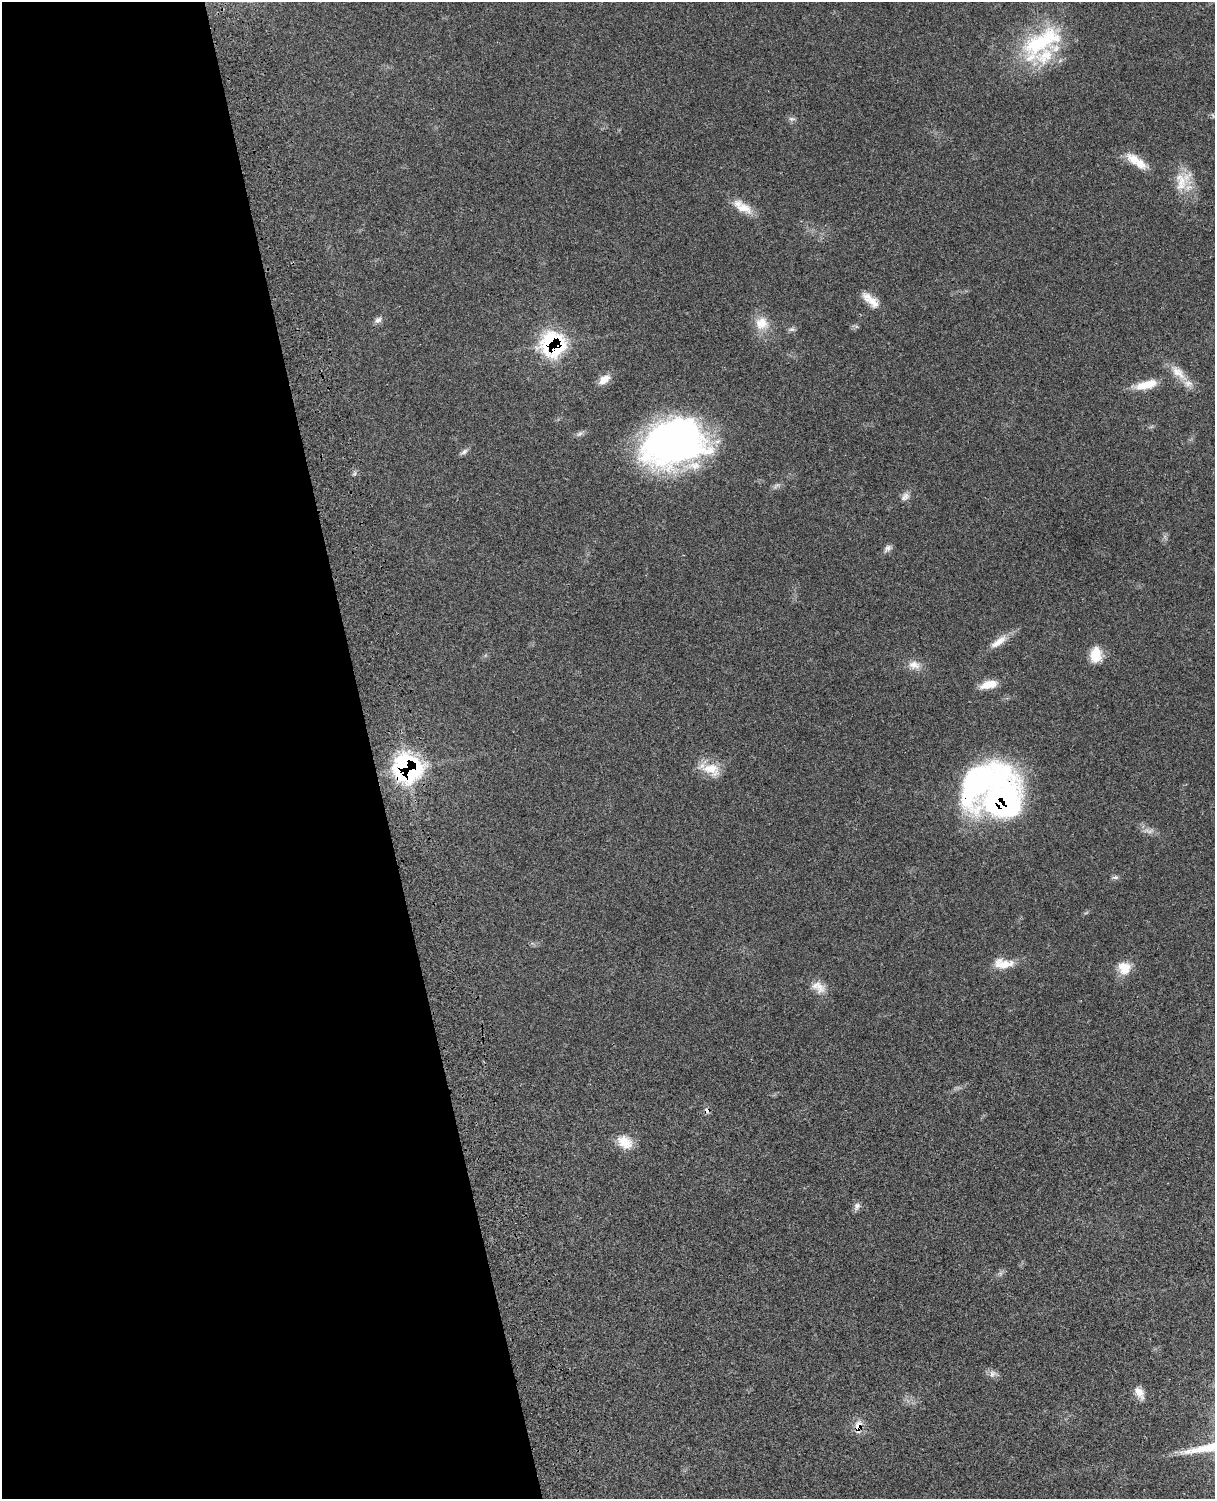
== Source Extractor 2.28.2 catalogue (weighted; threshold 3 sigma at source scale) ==
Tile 5 of 4 x 3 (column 1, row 2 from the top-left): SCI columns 118-1330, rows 1773-3269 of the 5088 x 4928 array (HDU 1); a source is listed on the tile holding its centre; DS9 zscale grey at full resolution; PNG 1217 x 1501 px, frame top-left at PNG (2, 2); no overlay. Shown black and unused: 31% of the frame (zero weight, under 3 of 4 exposures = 6% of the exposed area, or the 3 px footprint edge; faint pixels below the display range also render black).
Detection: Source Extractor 2.28.2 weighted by HDU 2 'WHT'; one run over the whole footprint, this tile lists its part. Background 0.0761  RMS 0.0058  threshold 0.026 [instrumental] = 3 sigma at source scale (4.5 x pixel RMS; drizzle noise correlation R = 1.50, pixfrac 1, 0.05/0.05 arcsec/px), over >= 5 px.
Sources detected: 38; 1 too faint to see at this stretch — not listed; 2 inside a brighter listed object's ellipse — not listed separately; the other 35 listed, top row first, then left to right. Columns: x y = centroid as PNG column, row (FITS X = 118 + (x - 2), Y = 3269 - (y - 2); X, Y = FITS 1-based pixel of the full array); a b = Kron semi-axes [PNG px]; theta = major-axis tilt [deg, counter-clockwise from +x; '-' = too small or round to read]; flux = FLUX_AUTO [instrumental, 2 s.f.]
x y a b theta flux
1041 42 62 28 33 57
792 119 10 5 -9 1.6
1136 161 31 10 -35 10
1181 181 29 17 -86 13
744 208 24 12 -20 8.9
871 300 26 9 -41 7.7
378 320 10 7 36 2.2
761 323 18 18 - 9.9
792 329 10 4 0 1.3
553 344 24 22 -67 61
1178 373 29 12 -43 9.8
604 380 16 9 37 5.9
1146 385 29 10 15 11
579 434 10 6 37 1.7
673 442 58 40 17 250
464 452 12 6 34 1.7
905 497 12 9 43 2.9
888 548 11 7 47 2.2
998 642 28 9 35 7.2
1096 655 19 13 88 10
914 665 17 11 -8 5.5
988 685 19 8 12 8.6
407 768 13 12 - 240
711 769 26 15 -17 11
978 784 81 40 28 120
1115 877 10 5 0 1.3
1004 964 24 11 -3 9.7
1124 968 17 16 - 9
819 986 22 12 -64 6.6
707 1110 8 6 -72 1.9
625 1142 21 15 -30 9.3
857 1206 11 7 58 2.2
992 1374 9 9 - 2.6
1139 1393 18 9 -58 5.1
858 1427 20 9 84 5.8
Overlapping masked pixels (flux is a lower limit): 5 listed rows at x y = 553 344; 407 768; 978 784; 707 1110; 858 1427